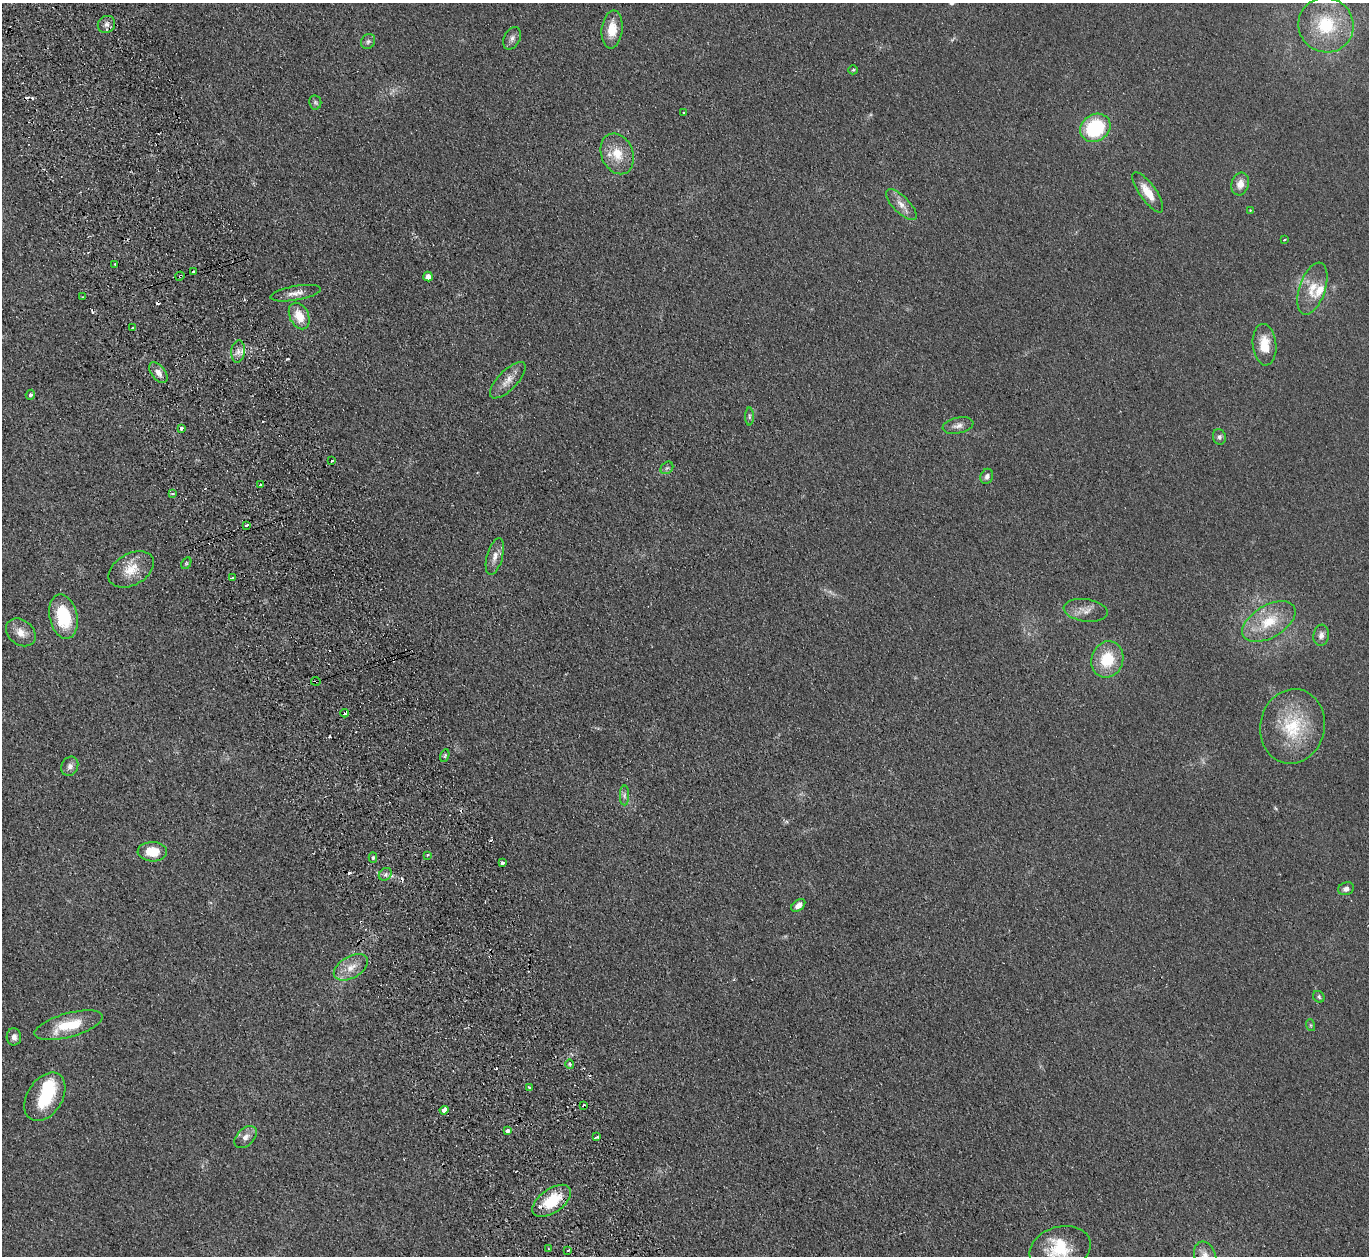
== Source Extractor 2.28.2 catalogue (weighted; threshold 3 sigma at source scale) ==
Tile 11 of 4 x 4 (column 3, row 3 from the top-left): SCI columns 2788-4154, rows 1431-2684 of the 5574 x 5496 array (HDU 1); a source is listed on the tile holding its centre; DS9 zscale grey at full resolution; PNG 1371 x 1258 px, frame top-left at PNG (2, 3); each listed source drawn as its Kron ellipse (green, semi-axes under 4 px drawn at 4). Shown black and unused: <1% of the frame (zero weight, under 2 of 3 exposures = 3% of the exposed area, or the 3 px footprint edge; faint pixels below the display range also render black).
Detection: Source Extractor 2.28.2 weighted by HDU 2 'WHT'; one run over the whole footprint, this tile lists its part. Background 0.0465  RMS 0.0085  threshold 0.038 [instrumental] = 3 sigma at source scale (4.5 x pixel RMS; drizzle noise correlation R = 1.50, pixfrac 1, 0.05/0.05 arcsec/px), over >= 5 px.
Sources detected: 96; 1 too faint to see at this stretch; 1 inside a brighter object's white glare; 12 cosmic-ray / hot-pixel residue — neither listed nor drawn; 2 inside a brighter listed object's ellipse — not listed separately; the other 80 listed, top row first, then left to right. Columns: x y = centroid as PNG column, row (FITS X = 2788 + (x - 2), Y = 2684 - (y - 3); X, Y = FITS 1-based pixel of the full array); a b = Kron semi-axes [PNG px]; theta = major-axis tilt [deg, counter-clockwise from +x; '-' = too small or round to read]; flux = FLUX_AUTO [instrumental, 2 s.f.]
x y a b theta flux
106 24 9 8 - 4
1326 25 28 27 - 48
612 29 19 10 83 16
512 38 12 8 63 3.7
368 41 8 6 53 2.2
853 70 4 4 - 1
315 102 7 6 - 1.8
684 113 3 2 - 1
1095 128 16 13 35 62
617 154 21 16 -66 18
1240 184 11 8 74 7.5
1148 192 24 8 -55 14
901 205 20 8 -45 7.5
1250 210 4 4 - 0.72
1284 240 3 2 - 0.73
115 264 2 2 - 0.86
194 271 3 2 - 1.3
180 276 5 3 - 1
428 276 5 4 - 5.7
1312 289 27 13 71 16
296 293 25 7 10 7.2
82 297 3 2 - 0.7
299 316 14 9 -64 16
133 328 3 3 - 2.4
1264 345 21 12 -84 18
238 351 11 7 83 4.8
158 373 12 7 -51 5.4
508 380 24 9 46 9.3
30 395 5 4 - 1.9
749 416 9 4 -90 1.7
958 425 15 8 12 4.8
181 428 4 3 - 5.2
1219 437 8 6 -76 2.5
332 461 3 2 - 1.3
667 468 7 5 43 1.9
987 476 8 6 69 3
260 484 3 2 - 1.2
172 493 3 2 - 1.4
246 525 3 3 - 3
495 556 19 8 75 6.8
186 563 6 4 60 1.1
131 569 24 15 29 17
232 577 3 3 - 5
1086 610 22 11 -8 8.3
63 617 22 14 -77 39
1269 622 29 16 30 29
21 632 16 12 -38 9
1321 635 10 7 83 3.9
1107 659 18 16 71 28
316 681 5 2 - 0.96
344 713 4 3 - 1.2
1292 726 38 32 77 49
445 756 6 4 71 1.3
70 766 10 8 61 4.1
624 795 10 4 90 2.7
152 852 14 9 -2 17
428 855 4 3 - 1.8
373 858 5 4 - 1.4
502 863 3 3 - 6.4
385 874 7 5 45 2.4
1346 889 8 6 21 3.5
798 905 8 5 39 4.8
351 967 19 10 29 10
1319 997 6 5 - 1.6
68 1025 35 12 16 29
1310 1025 6 4 -71 0.97
14 1037 8 7 - 4.4
570 1064 5 4 - 1.3
529 1087 3 3 - 1.6
45 1097 26 17 57 38
584 1106 4 3 - 2.3
444 1110 4 3 - 24
508 1131 3 3 - 11
246 1137 13 8 44 5.5
597 1137 4 2 - 1.2
552 1201 22 11 35 30
548 1249 3 2 - 1.6
1060 1249 31 22 17 34
568 1250 3 3 - 1.6
1205 1256 15 10 -69 9
Overlapping masked pixels (flux is a lower limit): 3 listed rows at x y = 180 276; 316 681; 584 1106
Isophote crosses this tile's border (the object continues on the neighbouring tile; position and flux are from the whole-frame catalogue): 2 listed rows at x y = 1060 1249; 1205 1256